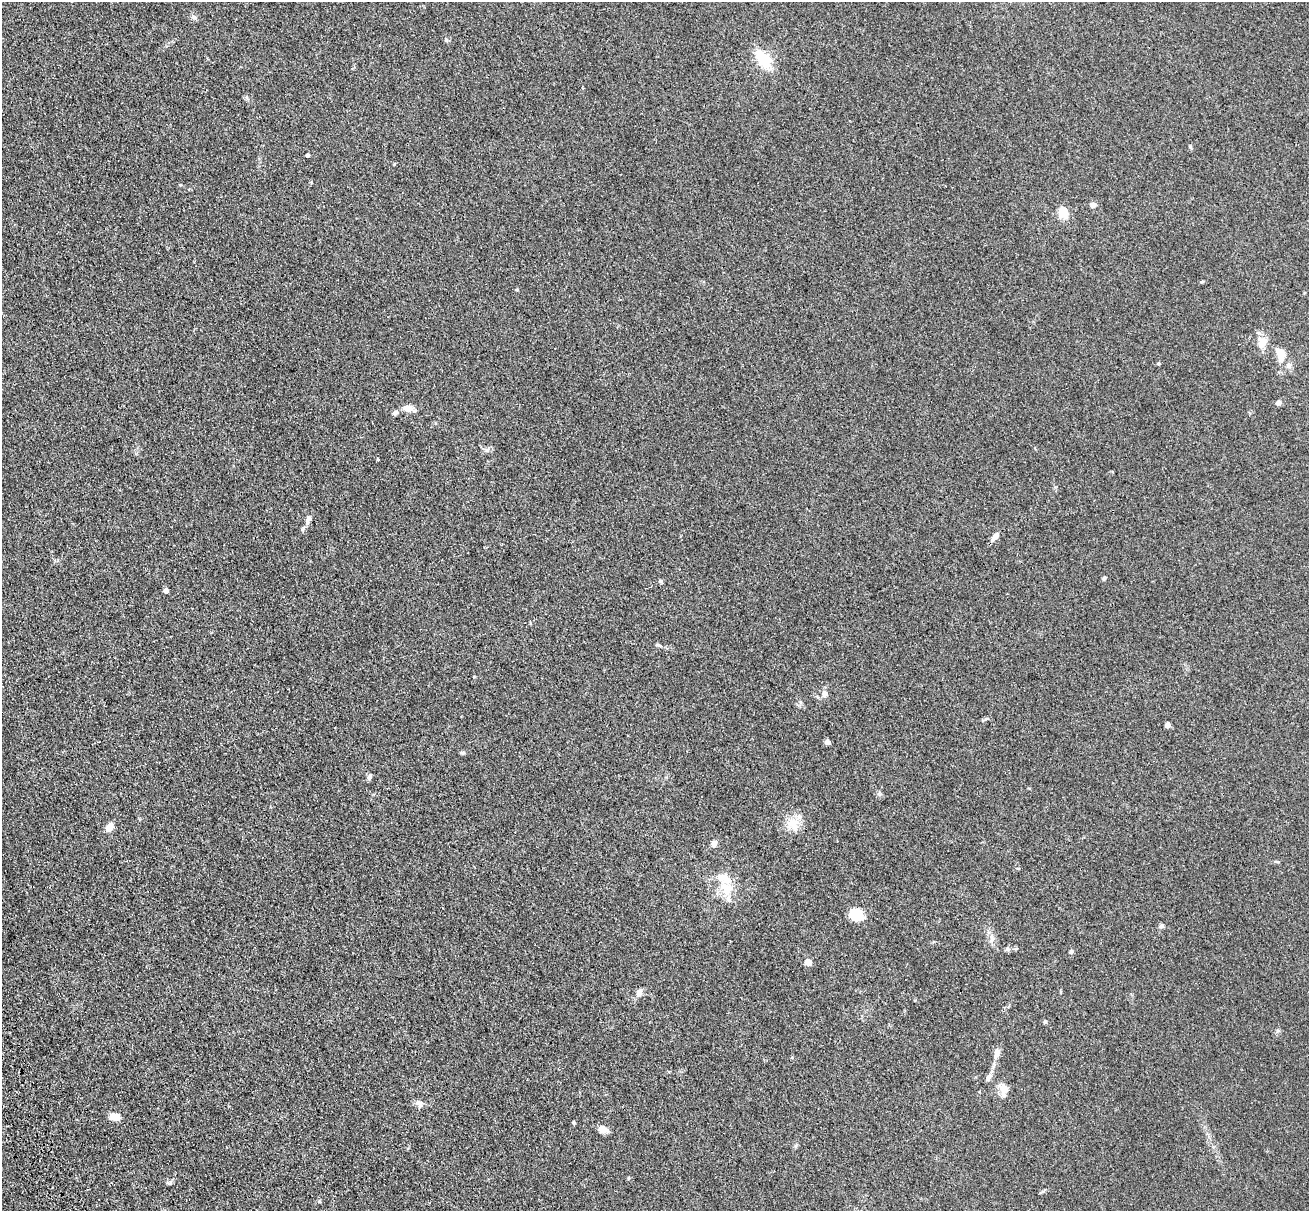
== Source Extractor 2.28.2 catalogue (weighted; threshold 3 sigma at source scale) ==
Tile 7 of 4 x 4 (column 3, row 2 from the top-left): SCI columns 2794-4100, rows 2857-4065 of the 5581 x 5561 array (HDU 1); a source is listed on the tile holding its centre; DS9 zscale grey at full resolution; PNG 1311 x 1213 px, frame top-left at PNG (2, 2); no overlay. Shown black and unused: <1% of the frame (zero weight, under 3 of 4 exposures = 11% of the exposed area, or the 3 px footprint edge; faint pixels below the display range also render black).
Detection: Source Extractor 2.28.2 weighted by HDU 2 'WHT'; one run over the whole footprint, this tile lists its part. Background 0.0493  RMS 0.0055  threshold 0.025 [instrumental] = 3 sigma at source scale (4.5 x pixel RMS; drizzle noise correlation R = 1.50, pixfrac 1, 0.05/0.05 arcsec/px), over >= 5 px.
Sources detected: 47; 1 inside a brighter listed object's ellipse — not listed separately; the other 46 listed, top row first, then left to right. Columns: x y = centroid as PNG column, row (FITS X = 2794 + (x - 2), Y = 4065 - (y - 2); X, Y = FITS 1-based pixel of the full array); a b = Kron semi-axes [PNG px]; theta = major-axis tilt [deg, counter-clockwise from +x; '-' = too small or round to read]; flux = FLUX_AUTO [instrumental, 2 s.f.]
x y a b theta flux
194 17 8 5 -18 1.4
446 40 6 4 -1 0.76
764 59 24 13 -50 15
307 155 4 3 - 1.2
1093 205 5 5 - 2.6
1063 212 7 6 - 14
1202 282 6 3 19 0.56
517 290 4 4 - 0.54
1262 343 16 10 80 6
1281 354 12 9 -84 7.9
1158 364 5 4 - 0.61
1289 365 8 7 - 1.8
1278 403 4 4 - 3.4
408 408 11 9 -3 3.8
395 413 6 5 - 1.4
487 450 8 5 54 1.4
309 519 9 7 46 2
995 537 11 5 49 3.7
1104 579 6 4 70 0.75
660 581 5 5 - 0.79
166 591 4 4 - 3.6
658 645 10 4 -19 1.1
824 693 8 7 - 2.8
1168 725 4 4 - 5.1
827 742 6 5 - 1.9
462 753 7 4 0 0.74
369 777 9 4 74 1.2
793 823 21 12 -62 7.5
110 827 9 6 61 6
714 844 8 7 - 1.8
726 888 17 13 -38 11
856 915 11 9 -12 17
1161 926 6 5 - 1.5
1007 949 7 6 - 1.1
1071 951 5 5 - 1.2
808 962 5 4 - 9.5
639 993 12 7 58 2.3
1045 1022 5 5 - 0.76
997 1053 15 7 80 3
989 1077 9 7 56 2
1004 1089 10 7 88 6.8
419 1103 11 7 -56 2.4
115 1117 10 7 -9 5.4
574 1123 4 3 - 0.9
603 1130 12 7 -13 3.5
629 1178 5 3 - 0.55
Unlisted compact peaks at least as high as the median listed source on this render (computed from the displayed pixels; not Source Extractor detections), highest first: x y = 319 1201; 1190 146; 170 1182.